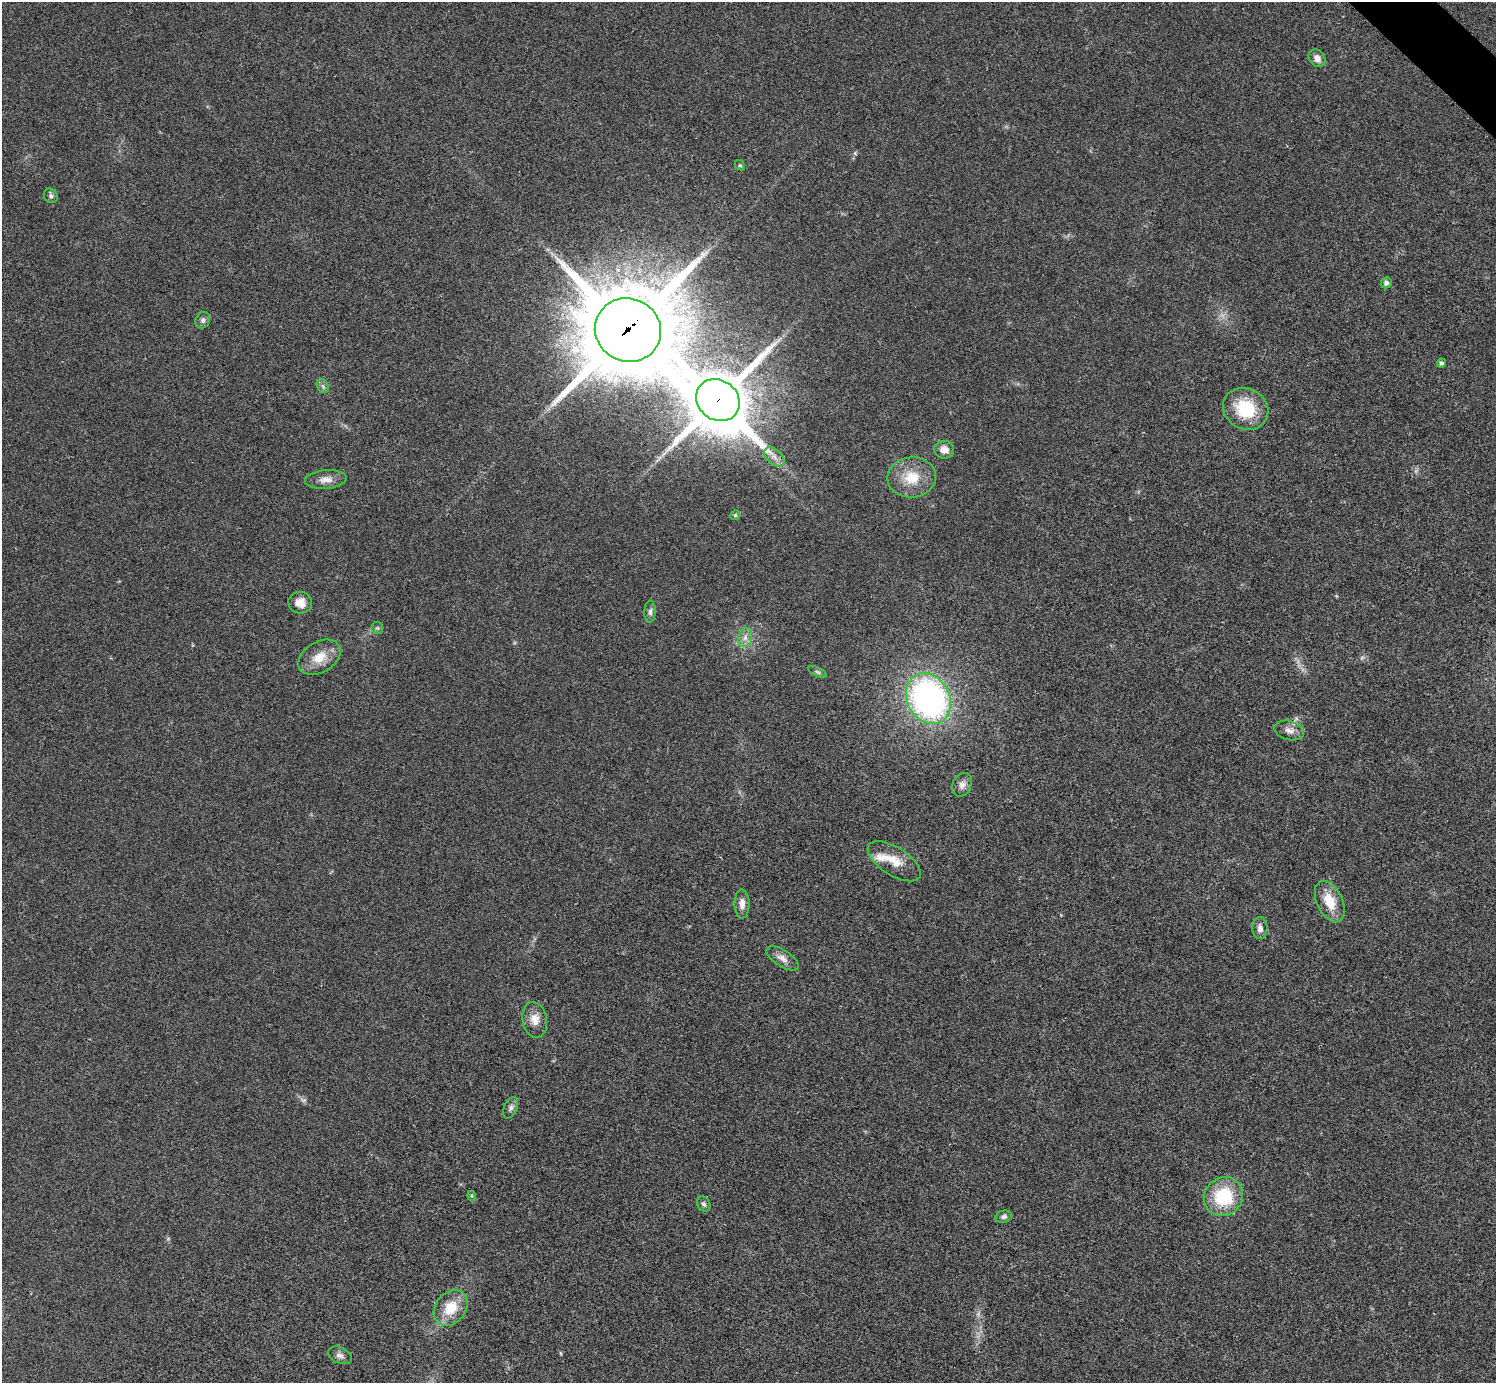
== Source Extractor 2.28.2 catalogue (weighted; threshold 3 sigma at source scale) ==
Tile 10 of 4 x 4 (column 2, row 3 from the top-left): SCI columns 1500-2993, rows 1682-3062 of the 5983 x 5983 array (HDU 1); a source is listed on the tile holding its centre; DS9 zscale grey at full resolution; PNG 1498 x 1385 px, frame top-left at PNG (2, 2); each listed source drawn as its Kron ellipse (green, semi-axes under 4 px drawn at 4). Shown black and unused: <1% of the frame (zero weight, under 3 of 4 exposures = <1% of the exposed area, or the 3 px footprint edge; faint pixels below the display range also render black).
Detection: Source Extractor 2.28.2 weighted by HDU 2 'WHT'; one run over the whole footprint, this tile lists its part. Background 0.0218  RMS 0.0056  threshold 0.0251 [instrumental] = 3 sigma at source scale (4.5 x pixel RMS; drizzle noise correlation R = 1.50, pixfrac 1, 0.05/0.05 arcsec/px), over >= 5 px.
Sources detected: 39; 1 too faint to see at this stretch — neither listed nor drawn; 1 inside a brighter listed object's ellipse — not listed separately; the other 37 listed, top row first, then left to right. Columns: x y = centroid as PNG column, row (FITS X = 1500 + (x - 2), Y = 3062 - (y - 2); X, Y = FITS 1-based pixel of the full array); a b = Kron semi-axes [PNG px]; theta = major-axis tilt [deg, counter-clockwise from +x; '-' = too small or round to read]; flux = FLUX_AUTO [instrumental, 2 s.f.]
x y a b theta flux
1317 58 9 7 -52 3.6
740 165 5 4 - 0.8
51 196 8 6 -49 1.5
1386 283 5 5 - 1.8
203 320 8 7 - 1.8
628 330 33 31 -24 8300
1441 363 4 4 - 1.4
323 386 7 5 -60 1.4
718 400 23 20 -38 4000
1246 409 23 20 -29 26
944 450 10 9 - 4.7
774 457 12 7 -41 3.6
912 477 24 20 6 15
326 480 21 9 5 5.1
735 515 5 4 - 0.87
300 603 12 11 - 6.2
650 612 11 5 86 1.8
377 628 6 5 - 0.96
745 638 9 7 75 3
319 657 23 15 31 11
817 672 10 4 -27 1.2
928 699 26 21 -60 170
1289 730 15 9 -14 4.2
962 785 12 9 65 3.5
894 861 30 14 -32 11
1330 902 22 13 -65 13
742 904 14 7 -89 3.8
1260 928 11 7 -90 3
782 958 18 8 -33 4
535 1020 18 12 -80 6.4
511 1108 11 6 68 1.9
472 1196 5 3 - 0.63
1223 1197 20 19 - 32
704 1204 8 6 -59 1.5
1004 1217 8 6 16 1.6
451 1308 20 15 51 14
340 1355 12 7 -26 2.6
Overlapping masked pixels (flux is a lower limit): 2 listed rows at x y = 628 330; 718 400